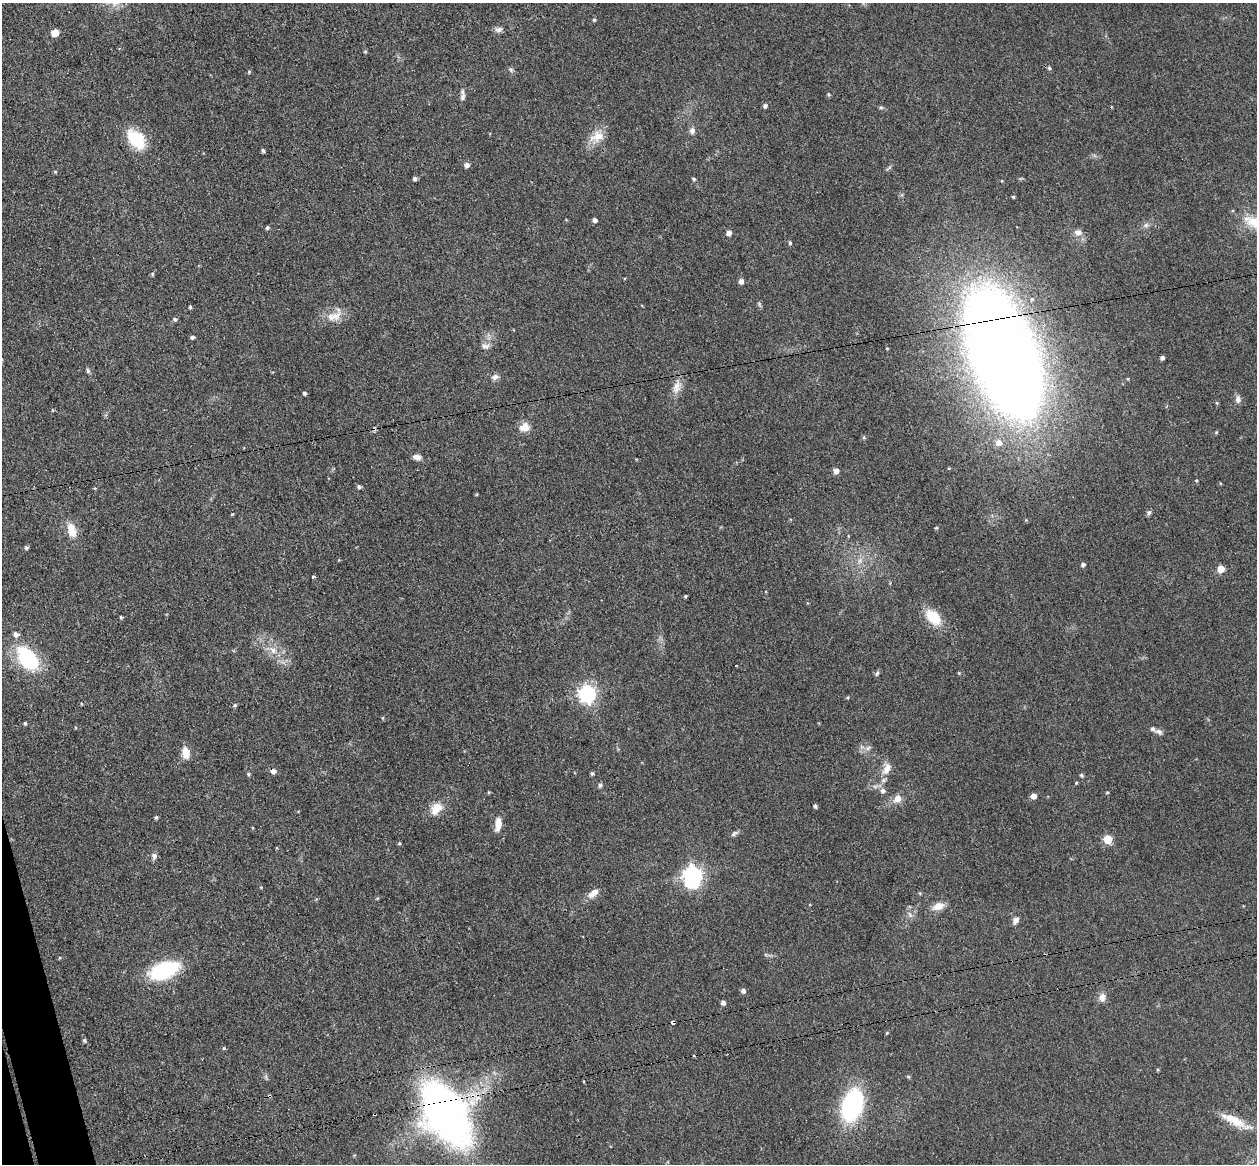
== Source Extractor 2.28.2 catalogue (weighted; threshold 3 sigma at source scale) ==
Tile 7 of 4 x 4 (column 3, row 2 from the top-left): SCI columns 2569-3823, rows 2481-3642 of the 5135 x 5078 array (HDU 1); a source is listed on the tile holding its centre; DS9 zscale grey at full resolution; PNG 1259 x 1166 px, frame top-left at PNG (2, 3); no overlay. Shown black and unused: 1% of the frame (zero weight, under 3 of 4 exposures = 5% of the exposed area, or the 3 px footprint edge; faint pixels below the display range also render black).
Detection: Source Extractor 2.28.2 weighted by HDU 2 'WHT'; one run over the whole footprint, this tile lists its part. Background 0.0741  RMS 0.0078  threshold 0.0353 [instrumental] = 3 sigma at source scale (4.5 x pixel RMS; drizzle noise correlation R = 1.50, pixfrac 1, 0.05/0.05 arcsec/px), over >= 5 px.
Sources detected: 116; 1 inside a brighter object's white glare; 1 cosmic-ray / hot-pixel residue — not listed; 2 inside a brighter listed object's ellipse — not listed separately; the other 112 listed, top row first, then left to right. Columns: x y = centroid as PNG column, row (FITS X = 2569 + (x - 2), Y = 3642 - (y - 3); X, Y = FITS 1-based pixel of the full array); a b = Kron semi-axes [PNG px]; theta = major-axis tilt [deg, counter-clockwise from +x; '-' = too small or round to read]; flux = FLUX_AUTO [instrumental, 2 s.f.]
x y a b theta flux
594 20 4 4 - 0.97
499 30 10 6 13 3
55 33 6 6 - 8.7
365 51 5 4 - 0.92
1049 68 5 5 - 1.2
511 70 6 5 - 1.5
249 72 5 4 - 0.85
828 94 5 4 - 0.96
462 97 12 7 73 3
765 106 5 5 - 1.9
881 107 6 4 0 1.1
692 131 8 7 - 3.3
597 137 22 13 23 11
136 139 25 16 -48 28
263 150 5 4 - 1.4
467 165 5 5 - 3
55 172 5 3 - 0.76
415 179 5 4 - 1.9
694 179 5 4 - 1.4
1013 197 4 3 - 1.1
595 220 4 4 - 2.8
1146 225 6 6 - 2.1
267 227 4 4 - 1.6
1078 232 10 8 -4 4.3
729 233 5 5 - 3.2
790 243 5 4 - 1.2
152 274 5 4 - 1.1
741 281 5 5 - 3
759 304 6 4 -72 1.2
190 307 4 3 - 1.1
336 316 16 12 31 9.4
175 319 5 5 - 1.6
192 337 4 4 - 1.8
485 346 11 7 -4 3.1
887 348 3 3 - 0.66
1003 355 79 36 -70 2300
1162 358 4 4 - 2.1
88 371 7 5 -75 1.4
495 377 9 7 27 2.9
677 387 21 10 75 8.1
304 393 4 4 - 1.4
1238 399 10 7 89 3.3
1217 403 5 3 - 0.81
525 427 14 12 20 6.8
864 437 5 3 - 0.9
999 443 8 8 - 6.2
417 457 9 6 -11 4.1
949 468 3 3 - 1.3
836 471 5 5 - 4.8
359 487 5 4 - 1.8
1149 512 7 6 - 1.7
232 514 5 3 - 0.7
1026 520 4 4 - 0.71
936 528 5 4 - 0.77
72 530 18 10 -71 12
26 548 5 4 - 1.5
860 560 7 5 47 2.4
1083 564 4 4 - 1.9
1221 569 6 6 - 9.1
314 577 4 3 - 1.1
685 596 4 3 - 1.1
121 617 4 4 - 0.91
933 617 20 12 -46 20
273 650 10 8 -37 5.5
27 658 29 18 -51 54
877 673 7 4 63 1.5
959 673 4 3 - 0.67
587 694 7 6 - 270
848 697 4 3 - 0.77
235 705 5 5 - 1.1
383 718 5 3 - 0.78
25 723 4 3 - 0.99
1159 732 10 7 -19 2.9
868 748 8 4 36 1.9
186 753 11 7 -82 10
887 769 18 10 57 8
273 771 6 5 - 3.5
248 774 5 4 - 1.1
592 774 4 4 - 1.3
1081 775 5 4 - 1.4
1076 783 4 4 - 0.73
600 785 6 5 - 1.7
883 791 7 6 - 3
489 792 5 3 - 0.72
1107 792 5 3 - 0.68
1033 796 5 5 - 4.9
898 798 9 8 - 6.5
815 806 4 4 - 1.5
436 809 18 13 48 10
156 817 4 4 - 1.2
498 824 16 7 85 7.8
734 834 10 5 37 1.9
1108 839 5 5 - 31
154 856 9 7 82 2.6
693 875 7 7 - 330
593 893 16 8 37 6.6
938 906 13 8 19 8.4
910 915 8 5 -59 2.1
1015 920 9 7 58 3.4
164 970 27 14 22 66
743 991 6 5 - 2.4
1102 997 12 9 84 4.6
723 1003 5 4 - 2.7
673 1022 4 3 - 6.6
887 1033 5 4 - 0.83
84 1040 5 4 - 1.4
224 1048 5 4 - 0.98
1158 1070 5 3 - 0.86
852 1105 31 20 70 93
446 1113 59 33 -60 420
374 1114 3 2 - 0.75
1235 1120 34 11 -28 16
Overlapping masked pixels (flux is a lower limit): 5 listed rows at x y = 1003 355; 273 771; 673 1022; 446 1113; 374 1114
Isophote crosses this tile's border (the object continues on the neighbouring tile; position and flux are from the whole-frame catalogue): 1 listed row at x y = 446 1113